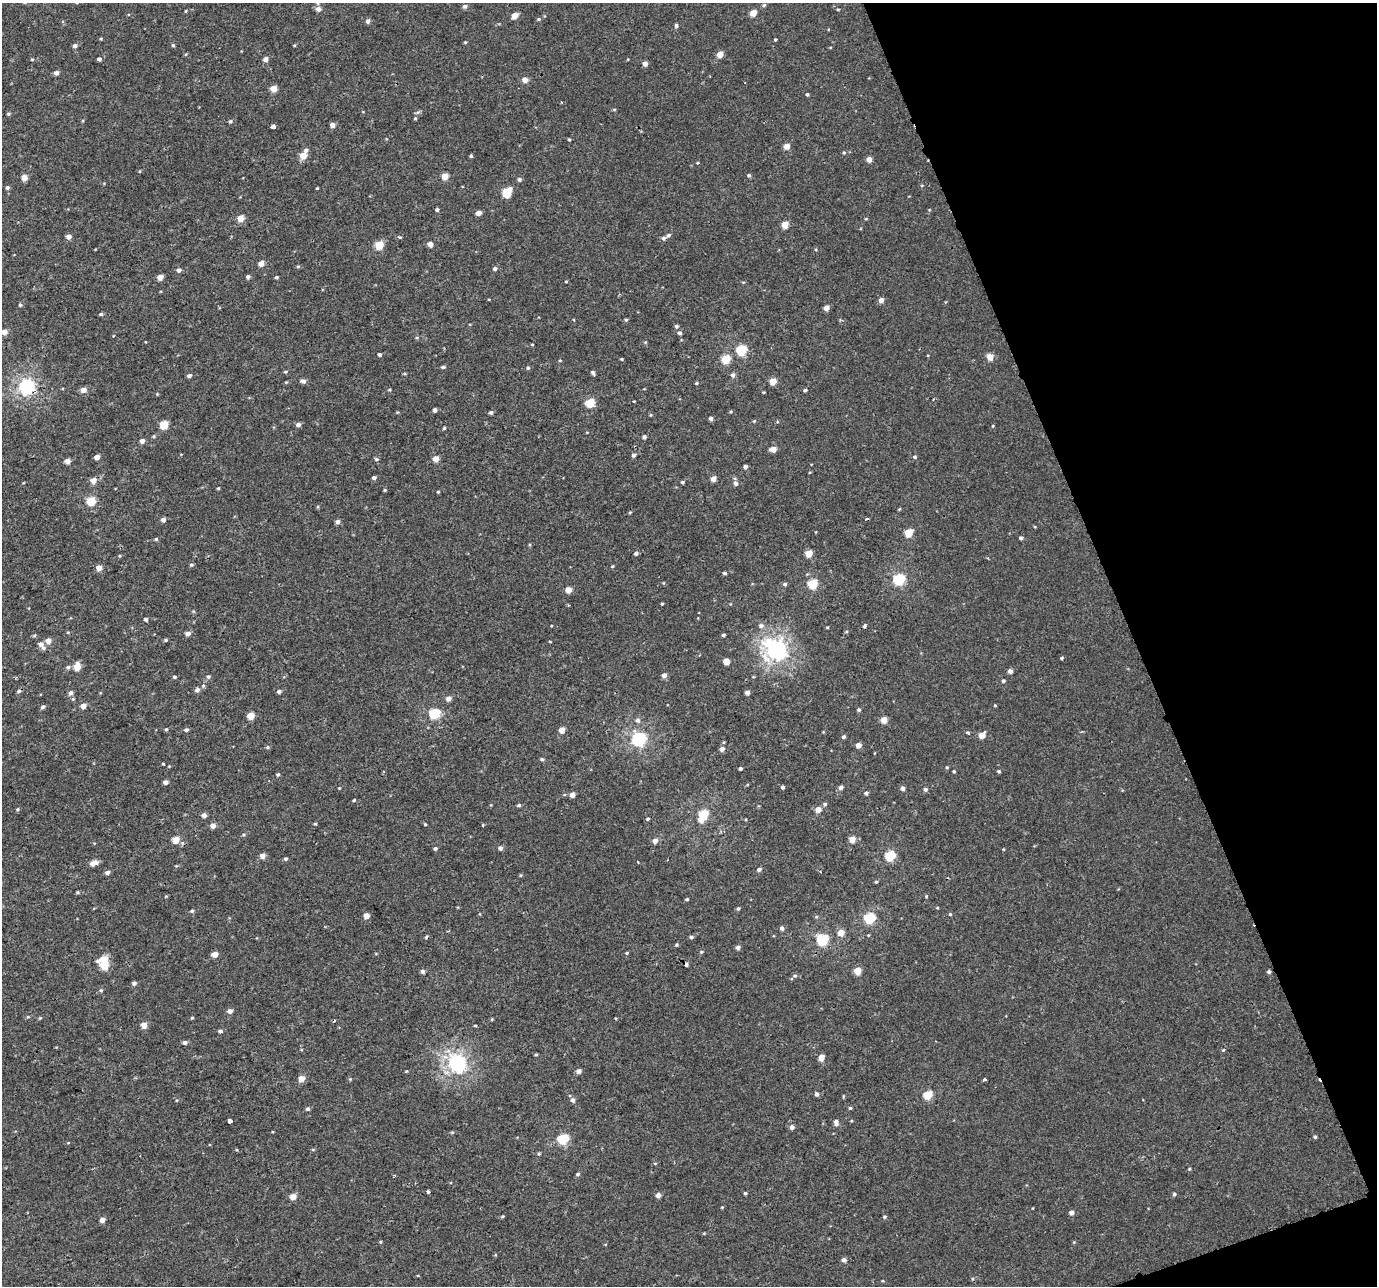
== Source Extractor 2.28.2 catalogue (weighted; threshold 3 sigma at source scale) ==
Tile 12 of 4 x 4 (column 4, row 3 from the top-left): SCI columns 4129-5503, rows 1364-2647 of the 5568 x 5368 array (HDU 1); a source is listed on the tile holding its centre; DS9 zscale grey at full resolution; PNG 1379 x 1288 px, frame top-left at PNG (2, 3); no overlay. Shown black and unused: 18% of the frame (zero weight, under 2 of 3 exposures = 3% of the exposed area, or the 3 px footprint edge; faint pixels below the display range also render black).
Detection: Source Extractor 2.28.2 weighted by HDU 2 'WHT'; one run over the whole footprint, this tile lists its part. Background 5.10e-04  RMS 0.0032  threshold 0.0145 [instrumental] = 3 sigma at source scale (4.5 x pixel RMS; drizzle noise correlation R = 1.50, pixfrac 1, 0.0396/0.0396 arcsec/px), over >= 5 px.
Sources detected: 323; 4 cosmic-ray / hot-pixel residue — not listed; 1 inside a brighter listed object's ellipse — not listed separately; the other 318 listed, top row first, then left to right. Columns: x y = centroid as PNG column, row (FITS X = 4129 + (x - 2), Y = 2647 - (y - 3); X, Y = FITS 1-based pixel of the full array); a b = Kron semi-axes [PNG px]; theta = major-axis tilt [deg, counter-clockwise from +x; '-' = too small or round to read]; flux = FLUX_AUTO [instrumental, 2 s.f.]
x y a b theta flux
764 5 5 4 - 0.47
465 6 5 5 - 0.79
318 9 6 5 - 1.6
838 9 4 3 - 0.3
186 11 3 3 - 0.27
753 13 5 4 - 4.8
515 15 5 4 - 3.5
539 19 5 4 - 0.4
368 21 5 4 - 0.99
676 25 5 4 - 0.69
101 39 4 3 - 0.32
775 39 3 3 - 0.35
465 42 4 3 - 0.35
173 45 4 4 - 0.42
294 45 4 3 - 0.3
75 46 5 4 - 0.98
720 54 5 4 - 3.5
32 59 4 4 - 0.33
99 59 4 4 - 0.86
265 59 5 4 - 1.5
645 64 4 4 - 1.9
56 73 5 5 - 1.1
525 80 5 5 - 2.3
274 89 4 4 - 4.6
807 94 4 3 - 0.51
614 109 5 3 - 0.31
8 114 5 4 - 0.41
415 118 4 3 - 0.4
230 121 5 4 - 0.47
332 125 4 4 - 1.8
273 127 4 3 - 9.5
569 139 4 3 - 0.36
786 146 4 4 - 3.3
306 150 5 5 - 0.83
844 152 5 4 - 0.38
303 155 5 5 - 4.8
471 156 4 3 - 0.47
869 159 4 4 - 2.5
697 163 4 3 - 0.3
749 175 4 4 - 0.58
445 176 5 4 - 3.9
24 178 4 4 - 3.4
519 179 5 5 - 0.69
922 185 5 3 - 0.27
7 188 5 5 - 0.65
317 188 3 2 - 0.3
507 192 7 6 - 12
437 210 4 4 - 0.71
478 213 4 4 - 2.1
240 218 5 4 - 4.5
866 219 4 4 - 0.29
785 225 5 4 - 5.3
668 235 5 4 - 0.68
69 236 5 4 - 1.8
399 237 5 3 - 0.58
663 238 5 5 - 0.83
430 244 4 4 - 2.4
379 245 5 5 - 9.4
261 264 5 4 - 2.8
298 266 5 3 - 0.35
495 269 5 4 - 0.83
179 270 5 4 - 0.98
160 277 4 4 - 3.3
248 277 5 4 - 0.77
276 277 4 3 - 0.46
566 281 3 3 - 0.27
743 282 5 3 - 0.3
620 294 4 3 - 0.37
881 300 4 4 - 2
20 305 5 4 - 0.49
826 308 4 4 - 2.7
101 314 5 3 - 0.51
626 320 4 4 - 0.48
676 326 5 5 - 0.59
4 332 5 4 - 2.4
679 333 5 5 - 0.71
645 342 5 3 - 0.3
532 344 3 3 - 0.28
741 350 5 5 - 19
379 354 4 4 - 0.6
990 357 5 5 - 3.8
622 359 3 3 - 0.31
726 359 5 5 - 11
443 367 4 3 - 0.7
528 368 5 4 - 0.47
285 372 5 4 - 0.38
593 373 6 4 -63 0.66
405 374 5 3 - 0.33
189 375 4 4 - 0.97
733 375 6 5 - 1.1
303 381 6 5 - 1.1
773 381 4 4 - 4.7
286 382 4 4 - 0.3
696 383 5 4 - 0.36
27 386 6 6 - 76
84 390 5 4 - 2.5
389 390 4 4 - 0.33
805 390 4 4 - 0.49
763 392 3 3 - 0.28
157 394 3 3 - 0.29
590 403 5 5 - 12
435 410 4 4 - 1.1
491 412 5 4 - 0.69
731 412 4 4 - 0.31
651 415 4 4 - 0.32
711 418 4 4 - 0.91
754 421 5 4 - 0.36
298 424 5 5 - 1.1
164 425 5 5 - 11
993 426 4 3 - 0.31
444 428 4 3 - 0.38
154 436 5 4 - 0.35
644 437 4 4 - 0.85
142 441 4 4 - 1.5
773 449 5 4 - 2.9
634 455 5 4 - 0.95
97 457 4 4 - 2
915 457 5 4 - 0.57
376 459 6 5 - 0.49
436 459 5 4 - 3.2
67 461 4 4 - 2.5
745 466 4 4 - 1.1
374 478 4 4 - 0.89
713 479 4 4 - 2.6
93 480 5 5 - 3
682 482 5 4 - 0.41
735 483 5 5 - 1.2
218 488 4 4 - 0.29
385 490 4 3 - 0.36
438 492 3 3 - 0.31
91 501 5 5 - 11
899 509 4 3 - 0.31
630 512 5 3 - 0.3
163 520 4 4 - 1.3
337 522 5 4 - 1.3
908 533 5 5 - 8.9
1021 538 4 4 - 0.75
156 539 4 4 - 0.42
636 553 4 4 - 0.8
809 554 5 5 - 5.2
119 556 4 4 - 0.33
191 565 5 5 - 0.5
612 566 4 3 - 0.34
99 568 5 5 - 2.8
725 573 4 3 - 0.55
899 579 6 5 - 29
785 584 5 4 - 0.68
813 584 5 5 - 16
568 590 4 4 - 3.8
662 604 3 3 - 0.3
193 611 5 4 - 0.35
146 620 4 3 - 2
761 626 6 6 - 0.98
864 626 4 3 - 0.99
827 627 5 3 - 0.29
188 633 5 5 - 1.5
723 635 3 3 - 0.54
34 636 6 3 20 0.38
166 640 5 3 - 0.43
48 641 5 5 - 2.6
550 641 4 2 - 0.26
41 644 6 6 - 1.2
776 650 9 8 - 150
1061 658 5 4 - 0.45
726 662 5 4 - 4.2
68 667 6 5 - 0.71
77 667 5 5 - 5.6
1010 671 4 4 - 1.6
664 675 5 4 - 1.7
174 677 4 4 - 0.49
208 677 5 5 - 0.67
753 677 5 3 - 0.26
1003 681 4 4 - 0.6
197 690 7 6 - 1
279 691 5 4 - 0.7
70 693 6 5 - 1.1
747 693 4 4 - 1.8
448 698 5 5 - 1.8
73 699 5 4 - 0.33
995 705 4 4 - 0.27
83 706 5 5 - 2
43 707 6 5 - 0.66
859 710 4 4 - 0.63
434 713 5 5 - 22
251 716 5 4 - 5.6
638 720 7 6 - 0.94
883 720 5 4 - 4.8
166 729 4 3 - 0.37
186 730 5 4 - 0.75
562 730 4 4 - 3.4
968 733 6 4 -33 0.49
982 735 5 4 - 3.2
843 737 4 4 - 0.71
639 739 6 6 - 59
858 745 4 4 - 2.4
267 747 5 4 - 0.51
722 749 5 5 - 1.5
542 759 5 4 - 0.51
163 764 3 3 - 0.27
947 767 4 3 - 0.33
740 768 4 3 - 0.76
954 771 3 3 - 0.4
999 771 4 3 - 0.51
278 774 4 4 - 0.51
165 782 4 4 - 1.5
782 787 4 4 - 0.62
841 787 5 5 - 1.1
339 788 4 3 - 0.28
902 788 4 4 - 1.4
925 789 5 4 - 0.72
866 793 5 4 - 0.78
572 795 4 4 - 2.7
354 800 4 4 - 0.33
825 804 5 5 - 0.61
519 805 5 4 - 0.53
17 809 5 4 - 0.42
818 810 5 5 - 2.7
704 814 5 5 - 13
204 815 4 4 - 1.7
648 819 4 3 - 0.49
701 820 5 5 - 3
315 824 4 3 - 0.38
425 824 4 4 - 0.29
213 826 4 4 - 2
244 835 5 4 - 0.44
852 839 5 4 - 3.9
176 840 5 5 - 5.8
655 841 5 4 - 1.8
435 848 4 4 - 0.61
500 848 5 4 - 1.1
1003 849 4 3 - 0.26
262 856 5 4 - 2.2
890 856 5 5 - 23
285 859 4 4 - 0.55
638 862 3 2 - 0.34
93 863 8 5 23 2.2
759 870 5 4 - 0.87
107 872 6 5 - 0.8
520 875 5 3 - 0.31
876 882 4 4 - 0.38
77 892 5 4 - 0.36
166 896 5 3 - 0.28
926 896 4 4 - 0.32
687 899 4 3 - 0.41
738 908 5 4 - 0.52
937 908 4 4 - 0.27
192 911 4 4 - 0.49
950 914 4 4 - 0.37
367 915 5 4 - 2.3
816 917 5 4 - 0.34
869 918 5 5 - 26
782 928 4 4 - 1.2
841 933 5 5 - 4.1
426 937 5 4 - 0.46
691 937 5 4 - 0.61
822 940 6 6 - 28
676 944 4 4 - 0.39
738 948 4 4 - 1.1
701 952 4 4 - 0.41
627 953 5 4 - 0.34
215 954 5 4 - 3.4
105 959 11 5 8 4.8
104 965 6 5 - 8.8
422 971 4 4 - 0.87
857 971 5 5 - 5.8
1269 972 4 4 - 0.75
795 976 5 5 - 0.59
134 983 4 4 - 0.89
101 990 5 4 - 0.41
230 1011 5 5 - 1.5
40 1018 5 4 - 0.32
192 1018 4 3 - 0.33
492 1019 4 3 - 0.33
144 1025 4 4 - 4.1
475 1026 4 3 - 0.32
220 1031 5 4 - 0.67
185 1042 5 4 - 0.96
1223 1050 4 4 - 0.43
536 1055 3 3 - 0.36
821 1058 5 4 - 3.7
457 1063 7 6 - 120
406 1071 4 3 - 0.26
579 1071 5 4 - 1.6
301 1078 5 4 - 4
350 1079 4 4 - 0.34
984 1080 3 3 - 0.92
816 1094 5 4 - 0.82
928 1095 5 5 - 11
843 1096 5 3 - 0.29
573 1100 6 5 - 0.96
850 1108 4 4 - 0.46
308 1109 5 5 - 0.68
230 1121 4 3 - 3.4
836 1123 7 5 -82 1.5
792 1127 4 4 - 1.6
452 1132 5 3 - 0.32
1315 1137 4 4 - 0.52
563 1139 6 5 - 23
68 1143 4 3 - 0.24
313 1150 5 3 - 0.32
539 1154 5 3 - 0.38
655 1163 5 3 - 0.3
1189 1169 4 3 - 0.34
578 1174 5 4 - 0.57
428 1192 3 3 - 1.1
745 1193 3 3 - 0.44
1174 1194 5 4 - 0.56
658 1195 4 4 - 1.8
293 1196 5 5 - 3
722 1207 4 4 - 0.27
1033 1208 3 2 - 0.2
1071 1213 5 4 - 1.4
502 1216 5 4 - 0.38
884 1217 4 4 - 0.45
102 1220 4 4 - 2
380 1242 4 4 - 0.31
1074 1242 4 4 - 0.27
844 1260 5 5 - 1.2
Overlapping masked pixels (flux is a lower limit): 1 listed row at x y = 27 386